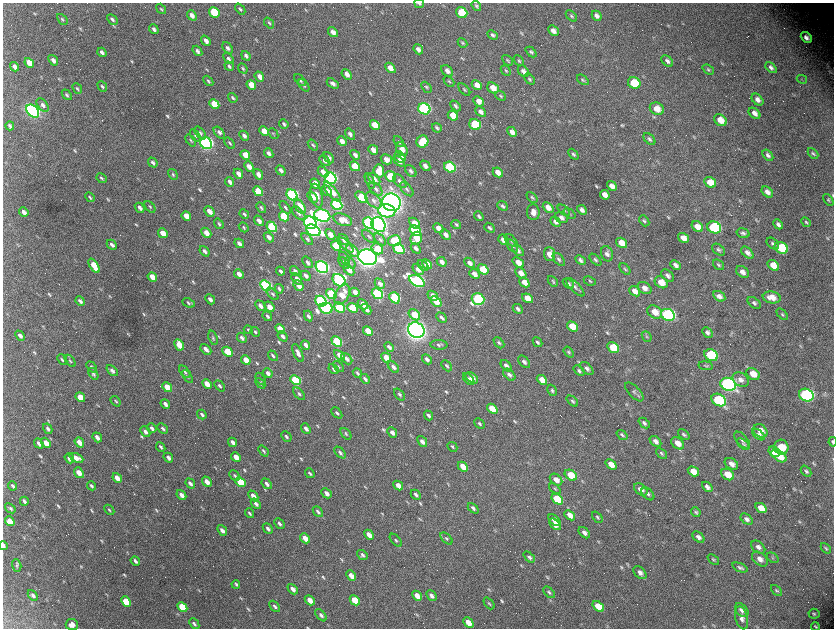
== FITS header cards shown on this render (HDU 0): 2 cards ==
NAXIS1  =                 1663 / length of data axis 1
NAXIS2  =                 1252 / length of data axis 2

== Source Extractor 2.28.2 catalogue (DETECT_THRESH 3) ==
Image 1663 x 1252 px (HDU 0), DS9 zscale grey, zoomed out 1/2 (1 PNG px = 2 x 2 image px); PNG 836 x 630 px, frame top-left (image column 2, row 1251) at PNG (3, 3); each listed source drawn as its Kron ellipse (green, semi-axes under 4 px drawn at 4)
Background 2950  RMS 53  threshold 160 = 3 sigma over >= 5 px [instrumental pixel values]
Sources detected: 794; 93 cannot appear on this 1/2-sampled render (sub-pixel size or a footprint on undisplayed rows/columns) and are neither listed nor drawn; of the other 701, the 500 brightest by FLUX_AUTO listed and drawn (201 fainter detections omitted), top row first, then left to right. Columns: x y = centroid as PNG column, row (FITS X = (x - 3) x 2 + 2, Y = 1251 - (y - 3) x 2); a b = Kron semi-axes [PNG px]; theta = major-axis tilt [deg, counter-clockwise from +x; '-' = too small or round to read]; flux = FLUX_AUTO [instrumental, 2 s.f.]
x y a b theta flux
419 3 5 3 - 2.1e+04
476 6 5 3 - 2.0e+04
161 9 6 3 -51 1.5e+04
240 9 6 3 -50 2.3e+04
214 12 6 5 - 5.1e+05
462 13 6 5 - 4.0e+05
192 15 6 4 -52 6.9e+04
571 16 7 4 -45 1.9e+04
597 16 5 4 - 4.7e+04
62 19 6 4 -47 2.0e+04
112 19 6 3 -45 2.8e+04
269 23 6 4 -49 1.7e+04
154 29 5 3 - 3.3e+04
553 31 6 4 -45 6.1e+04
333 32 5 4 - 6.6e+04
493 35 6 3 -44 2.3e+04
806 37 6 4 -42 6.1e+04
206 41 5 3 - 6.1e+04
462 43 5 3 - 1.6e+04
227 48 6 4 -51 3.7e+04
418 49 5 4 - 5.0e+04
197 51 6 3 -52 3.8e+04
102 52 5 3 - 3.4e+04
531 52 6 4 -43 2.4e+04
246 56 5 4 - 3.9e+04
228 59 6 4 -53 3.3e+04
53 60 6 4 -53 4.9e+04
508 60 6 4 -45 1.8e+04
519 61 6 4 -47 1.7e+04
667 61 7 4 -45 3.8e+04
29 63 5 4 - 1.6e+05
229 66 5 3 - 2.4e+04
15 67 5 3 - 5.9e+04
771 67 6 4 -45 3.8e+04
390 68 6 4 -46 9.7e+04
243 69 5 3 - 1.7e+04
708 70 6 4 -40 1.9e+04
447 71 7 5 -45 5.9e+04
506 71 6 3 -49 1.6e+04
523 71 6 4 -49 5.2e+04
347 74 6 4 -48 7.3e+04
259 77 5 4 - 7.3e+04
529 79 6 4 -47 2.0e+04
802 79 5 4 - 1.6e+04
300 80 7 4 -48 2.7e+04
583 80 7 4 -37 1.9e+04
208 81 6 3 -47 1.6e+04
449 81 6 3 -43 1.5e+04
333 83 6 4 -34 4.2e+04
634 83 6 5 - 4.3e+05
251 85 5 4 - 1.7e+05
304 85 7 4 -52 2.3e+04
477 85 6 4 -42 8.6e+04
102 86 6 3 -51 2.3e+04
426 87 6 3 -48 1.8e+04
493 88 6 4 -38 1.3e+05
77 89 6 3 -51 1.7e+04
464 90 7 3 -47 1.7e+04
67 95 6 3 -49 2.2e+04
500 96 6 3 -39 1.6e+04
233 98 5 3 - 2.2e+04
757 100 7 4 -46 5.9e+04
479 101 6 4 -43 8.2e+04
214 104 5 4 - 3.3e+05
43 105 8 5 -51 4.9e+04
455 106 6 3 -45 2.6e+04
424 109 6 5 - 2.8e+06
657 109 7 6 - 1.2e+05
33 111 7 5 -47 3.7e+06
481 112 6 4 -42 4.9e+04
754 113 7 4 -41 7.0e+04
453 116 5 4 - 2.0e+05
720 120 7 5 -41 1.5e+05
284 124 5 3 - 2.3e+04
475 124 6 5 - 7.1e+05
375 125 5 4 - 2.5e+05
10 126 4 3 - 2.3e+04
437 128 5 3 - 2.1e+04
264 131 5 4 - 1.6e+05
219 132 7 4 -51 3.4e+04
512 132 5 4 - 6.7e+04
200 133 7 4 -51 2.7e+04
273 134 6 3 -47 1.6e+04
350 134 6 4 -55 4.1e+04
195 136 7 4 -55 2.0e+04
244 136 5 3 - 3.9e+04
649 139 7 4 -47 2.7e+04
191 140 7 3 -52 1.9e+04
342 141 5 3 - 7.9e+04
399 142 6 3 -51 1.6e+04
422 142 6 5 - 3.4e+05
206 143 6 5 - 4.3e+06
230 143 6 3 -53 2.0e+04
313 145 6 3 -51 2.0e+04
402 149 7 5 -64 1.1e+05
373 150 5 3 - 9.1e+04
269 153 5 3 - 4.6e+04
813 153 6 3 -47 2.2e+04
573 154 6 3 -47 2.0e+04
245 155 5 4 - 2.1e+05
355 155 5 3 - 4.5e+04
768 155 6 4 -52 3.7e+04
400 157 6 5 - 1.6e+05
329 158 6 4 -48 4.4e+04
386 159 6 4 -30 9.4e+04
325 161 6 4 -46 4.4e+04
399 161 6 3 -44 5.3e+04
153 162 5 3 - 2.8e+04
355 166 5 4 - 2.5e+05
425 166 6 4 -46 5.5e+04
249 167 5 4 - 9.5e+04
450 167 6 5 - 1.1e+06
281 170 6 3 -50 4.6e+04
379 171 6 5 - 2.2e+05
411 171 7 4 -49 3.3e+04
323 172 6 4 -46 7.2e+04
498 172 5 4 - 1.0e+05
173 174 6 3 -58 1.8e+04
238 174 5 3 - 7.2e+04
258 174 6 4 -52 6.6e+04
390 176 6 5 - 3.2e+05
101 178 5 3 - 1.8e+04
331 178 6 5 - 3.5e+06
374 179 7 4 -44 6.4e+04
370 181 8 3 -68 3.1e+04
400 181 8 5 -46 4.6e+04
230 182 5 3 - 4.4e+04
710 182 6 5 - 1.8e+05
315 184 5 4 - 1.6e+05
612 186 5 4 - 7.7e+04
376 189 8 5 -48 3.5e+04
407 189 8 5 -47 3.1e+04
258 191 5 4 - 4.2e+05
327 191 6 4 -50 7.1e+04
332 192 12 4 -51 1.2e+05
767 192 6 4 -41 6.4e+04
292 195 6 5 - 2.7e+06
605 195 5 4 - 7.4e+04
316 196 12 6 -79 1.2e+05
90 197 5 3 - 2.0e+04
313 197 6 4 -50 7.6e+04
362 197 7 4 -42 5.4e+05
532 197 6 4 -45 2.0e+04
374 200 10 6 -46 5.4e+04
828 200 7 4 -55 1.7e+04
391 202 9 8 - 1.2e+07
337 205 6 5 - 2.1e+06
502 206 5 3 - 2.5e+04
150 207 6 3 -49 1.7e+04
300 207 8 4 -58 1.6e+05
548 207 6 4 -41 9.3e+04
140 208 5 3 - 4.6e+04
261 208 6 3 -50 2.1e+04
285 208 7 4 -53 2.6e+04
564 210 7 4 -41 1.9e+04
582 210 5 3 - 4.7e+04
209 211 6 3 -49 9.5e+04
387 211 8 6 -11 5.3e+05
24 212 5 3 - 7.4e+04
533 212 8 6 -83 7.1e+04
299 213 8 4 -47 3.4e+04
244 214 5 3 - 1.9e+04
570 214 7 4 -38 1.6e+04
322 215 8 6 -20 4.7e+06
186 216 5 3 - 1.3e+05
284 216 5 4 - 5.7e+05
479 216 5 3 - 2.2e+04
561 218 7 5 -30 5.2e+04
343 220 10 5 -21 1.2e+05
259 221 6 3 -49 6.0e+04
644 221 6 4 -49 1.9e+04
555 222 6 3 -43 3.3e+04
806 222 5 3 - 1.7e+04
310 223 7 6 - 4.5e+06
368 223 6 5 - 2.1e+06
414 223 6 4 -44 1.3e+05
219 224 6 3 -53 1.8e+04
456 224 5 3 - 2.1e+04
778 224 5 3 - 3.8e+04
378 225 8 6 -49 6.3e+06
244 227 5 3 - 1.6e+04
272 227 6 4 -48 7.6e+05
697 227 6 4 -34 1.3e+05
714 227 7 5 -22 1.3e+06
438 228 5 4 - 8.5e+04
490 228 6 3 -41 2.6e+04
313 230 7 5 -28 3.8e+06
415 231 6 4 -37 8.4e+05
163 233 5 3 - 1.7e+05
206 233 6 4 -46 9.5e+04
743 233 6 4 -17 2.8e+04
330 234 6 4 -49 8.1e+04
446 235 6 4 -45 5.4e+04
369 236 8 4 -44 2.2e+04
269 237 6 3 -48 5.6e+04
416 238 6 5 - 2.3e+05
683 238 6 4 -35 9.9e+04
307 239 7 4 -48 2.8e+04
344 239 6 4 -51 5.7e+04
380 239 7 4 -46 2.5e+04
504 240 6 4 -41 1.3e+05
511 240 8 4 -44 2.5e+04
394 241 6 5 - 3.7e+05
239 243 5 3 - 4.9e+04
622 243 6 4 -35 1.4e+05
773 244 7 4 -41 2.7e+04
112 245 6 3 -45 4.3e+04
345 245 10 4 -42 4.3e+04
336 246 5 4 - 5.7e+05
512 246 7 4 -50 2.8e+04
416 248 6 3 -48 4.1e+04
781 248 7 5 -29 5.2e+05
377 249 6 5 - 2.5e+05
399 249 6 4 -39 1.2e+06
518 250 7 4 -45 4.0e+04
718 250 7 5 -42 3.0e+04
204 251 6 3 -50 3.5e+04
353 251 7 4 -46 1.0e+05
747 253 7 4 -44 5.9e+04
550 254 7 5 -85 1.5e+05
607 254 8 6 -72 4.9e+04
367 257 9 7 -19 9.9e+06
344 258 7 4 -55 2.6e+04
559 259 8 4 -49 2.7e+04
580 260 5 3 - 3.1e+04
595 260 7 4 -44 2.8e+04
307 262 6 3 -53 3.4e+04
442 262 5 3 - 5.5e+04
518 262 6 4 -39 1.2e+05
344 263 7 4 -48 4.4e+04
350 263 6 3 -48 1.6e+04
470 263 6 4 -45 5.2e+04
427 264 5 4 - 1.3e+05
423 265 6 4 -49 2.0e+04
675 265 6 4 -43 4.6e+04
718 265 6 4 -39 2.1e+04
773 265 6 5 - 1.6e+05
94 266 8 3 -57 2.6e+05
322 267 6 5 - 4.7e+06
418 269 6 4 -44 7.3e+04
483 269 6 4 -37 3.1e+05
625 269 6 4 -50 1.7e+04
349 270 6 4 -46 8.3e+04
281 271 4 2 - 2.7e+04
295 271 6 3 -47 3.4e+04
742 272 7 5 -40 6.5e+04
521 273 6 4 -44 9.8e+04
239 274 5 3 - 8.0e+04
474 274 6 4 -41 7.0e+04
306 276 5 3 - 4.6e+04
668 276 7 5 -41 3.9e+04
152 277 5 3 - 1.6e+05
297 279 6 4 -49 6.2e+04
339 280 7 5 -39 2.4e+06
417 281 8 5 -31 3.2e+06
553 281 6 3 -49 1.7e+04
590 281 6 3 -24 1.8e+04
524 282 5 4 - 1.1e+05
661 282 7 5 -34 1.8e+05
380 284 6 3 -46 4.9e+04
568 284 6 4 -37 2.6e+04
265 285 6 4 -44 2.4e+06
299 286 5 3 - 1.0e+05
575 287 12 5 -45 4.2e+04
645 288 7 5 -34 7.4e+04
279 289 5 3 - 2.5e+04
635 291 6 4 -38 8.4e+04
355 292 5 3 - 7.3e+04
272 294 7 3 -47 2.3e+04
331 294 6 4 -41 8.0e+05
342 294 11 7 62 2.1e+05
377 294 6 4 -41 1.9e+06
433 296 6 4 -41 7.7e+04
719 296 6 4 -32 5.0e+04
772 297 9 6 -9 1.1e+05
395 298 6 5 - 1.0e+06
527 298 6 4 -36 1.6e+05
210 299 5 3 - 4.9e+04
478 299 6 5 - 1.6e+06
80 301 5 3 - 4.0e+04
321 301 6 5 - 2.6e+06
436 301 6 4 -42 1.9e+05
188 303 6 4 -25 2.3e+04
754 303 7 5 -38 3.0e+04
363 304 6 3 -45 8.2e+04
260 306 6 3 -50 4.9e+04
269 307 5 4 - 9.2e+04
339 307 6 4 -41 9.7e+05
326 308 7 5 -12 2.0e+06
353 308 6 4 -42 6.1e+05
366 309 6 3 -48 6.8e+04
518 309 5 3 - 3.1e+04
655 312 8 6 -33 1.5e+05
782 314 7 4 -47 2.0e+04
414 315 6 4 -43 2.2e+05
668 315 7 5 -25 2.5e+06
267 316 5 3 - 2.0e+04
308 316 5 4 - 3.9e+04
442 318 6 3 -47 3.0e+04
572 326 6 4 -35 1.9e+05
280 329 5 3 - 1.9e+05
248 330 4 2 - 1.5e+04
416 330 8 7 - 9.4e+06
368 331 5 4 - 1.8e+05
255 332 5 3 - 1.8e+04
707 332 6 4 -45 3.7e+04
20 336 5 3 - 4.5e+04
283 336 6 3 -50 3.7e+04
647 336 5 4 - 1.6e+04
213 338 7 3 -71 1.6e+04
242 338 6 4 -46 4.4e+04
337 341 6 4 -42 8.7e+05
538 342 5 3 - 2.4e+04
499 343 6 3 -47 2.0e+04
179 345 6 4 -61 2.4e+05
306 345 5 3 - 6.7e+04
439 345 8 5 -1 2.8e+04
389 347 5 3 - 3.6e+04
613 348 6 5 - 3.9e+05
206 349 6 3 -45 6.8e+04
227 352 5 4 - 3.8e+05
569 352 6 4 -52 1.7e+04
298 353 10 4 -65 5.8e+04
339 355 6 4 -44 6.8e+04
711 355 7 5 -28 1.1e+06
273 356 6 3 -50 2.2e+04
386 358 5 4 - 1.7e+05
347 359 6 4 -46 4.4e+04
427 359 6 3 -45 3.9e+04
62 360 6 3 -47 2.0e+04
246 360 5 3 - 1.5e+05
70 361 7 3 -53 1.6e+04
524 362 7 4 -45 3.8e+04
446 366 6 3 -46 1.9e+04
506 366 6 4 -48 4.6e+04
706 366 7 4 -7 1.8e+04
92 367 6 3 -50 2.1e+04
338 367 6 3 -47 1.6e+04
393 367 7 4 -47 4.1e+04
587 368 8 4 -45 4.3e+04
334 369 6 3 -49 2.7e+04
112 371 6 3 -43 4.5e+04
579 371 6 4 -41 2.5e+04
185 372 7 3 -50 2.1e+04
268 373 5 3 - 5.1e+04
357 373 5 3 - 1.7e+04
93 374 6 4 -57 2.5e+04
753 374 7 5 -36 1.5e+05
509 375 7 4 -45 3.6e+04
188 377 7 3 -54 1.8e+04
472 378 7 4 -37 8.9e+04
261 379 7 3 -55 1.6e+04
365 379 6 3 -46 3.0e+04
469 379 7 3 -47 2.4e+04
295 380 6 4 -43 1.0e+06
542 380 6 4 -41 1.6e+05
741 380 9 6 -36 6.5e+04
260 383 6 3 -49 2.0e+04
207 384 5 3 - 1.4e+05
728 384 8 6 -23 5.2e+06
220 386 6 3 -49 2.4e+04
167 387 5 3 - 2.7e+05
552 390 6 4 -59 2.1e+04
634 392 12 5 -45 3.7e+04
299 394 7 4 -49 2.3e+04
399 394 7 3 -50 2.0e+04
806 395 7 6 - 2.4e+06
80 397 5 3 - 2.0e+05
719 400 8 5 -32 1.3e+06
116 401 6 3 -51 1.7e+04
572 401 7 4 -43 2.3e+04
165 404 5 3 - 4.7e+04
492 409 6 4 -40 2.1e+05
337 413 6 3 -47 2.1e+04
202 415 5 3 - 2.7e+04
428 415 5 3 - 2.6e+04
644 423 6 4 -42 2.8e+04
479 424 6 3 -44 2.0e+04
152 428 5 3 - 3.3e+04
163 428 6 3 -43 2.5e+04
48 429 5 3 - 3.2e+04
306 429 6 3 -50 4.0e+04
760 431 7 6 - 1.4e+05
145 432 6 3 -49 4.1e+04
392 433 6 3 -49 5.3e+04
346 434 6 3 -49 1.7e+04
684 434 7 4 -39 2.2e+04
758 434 7 4 -40 2.9e+04
622 435 6 3 -38 2.0e+04
286 436 6 3 -47 2.4e+04
97 437 5 3 - 6.3e+04
742 440 10 5 -49 3.8e+04
422 441 6 3 -51 5.8e+04
655 441 6 4 -41 5.5e+04
79 442 5 3 - 1.2e+05
233 442 5 3 - 5.9e+04
833 442 4 3 - 3.1e+04
46 443 5 4 - 1.2e+05
678 443 7 5 -39 9.4e+04
39 444 5 3 - 5.4e+04
743 444 7 3 -39 1.6e+04
161 447 5 3 - 2.4e+04
452 447 5 2 - 1.5e+04
781 447 7 7 - 3.1e+05
263 451 6 3 -51 1.6e+04
774 452 6 4 -37 3.1e+05
340 453 7 4 -46 3.5e+04
661 453 6 4 -41 2.1e+04
779 456 8 5 -35 2.6e+05
236 457 5 3 - 1.3e+05
69 458 5 3 - 5.0e+04
76 458 7 4 -25 9.1e+04
168 458 5 3 - 5.1e+04
611 464 6 4 -40 1.3e+05
731 464 7 5 -34 6.5e+04
463 467 6 4 -43 1.5e+05
693 471 6 4 -31 1.3e+05
806 471 6 4 -48 2.6e+04
79 473 6 4 -51 1.4e+05
310 473 5 3 - 2.1e+04
728 474 7 5 -34 1.9e+05
571 475 6 5 - 2.5e+05
235 476 6 3 -46 1.8e+04
117 478 5 3 - 1.1e+05
556 480 7 5 -40 8.4e+04
207 482 5 3 - 1.1e+05
241 482 5 4 - 4.2e+05
190 483 5 3 - 3.9e+04
267 484 6 3 -49 4.1e+04
13 486 5 3 - 2.2e+04
91 486 4 2 - 2.4e+04
398 486 5 3 - 8.9e+04
707 487 6 4 -43 4.2e+04
555 489 7 3 -40 1.5e+04
641 489 7 5 -38 8.2e+04
326 493 6 3 -46 5.9e+04
648 494 8 5 -45 3.5e+04
181 495 5 3 - 9.2e+04
416 495 6 3 -45 3.3e+04
253 496 6 3 -47 8.1e+04
557 499 6 4 -37 5.7e+05
24 501 4 2 - 3.5e+04
256 504 6 3 -48 4.3e+04
10 508 6 3 -39 2.2e+04
473 508 6 3 -44 3.3e+04
761 508 6 4 -34 1.4e+05
109 510 6 3 -47 1.6e+04
318 512 6 3 -49 2.5e+04
696 512 5 3 - 2.0e+04
249 513 5 3 - 2.2e+04
570 515 6 4 -42 9.4e+04
597 517 6 3 -49 1.9e+04
747 519 7 4 -40 4.5e+04
554 520 7 4 -43 1.0e+05
10 521 5 3 - 1.9e+05
279 523 6 3 -46 3.0e+04
555 524 7 4 -45 8.1e+04
268 528 6 3 -48 3.5e+04
222 530 6 3 -49 5.6e+04
584 533 7 4 -42 4.8e+04
369 535 5 3 - 9.4e+04
698 537 7 4 -42 4.9e+04
305 538 5 3 - 1.1e+05
446 538 7 3 -44 2.1e+04
396 540 8 4 -48 2.3e+04
3 545 4 3 - 3.1e+04
758 547 8 5 -41 5.1e+04
826 548 6 4 -48 1.9e+04
362 555 6 4 -41 3.2e+04
529 557 7 4 -41 2.9e+04
773 558 6 4 -36 2.0e+04
713 559 6 4 -40 1.9e+04
760 559 9 6 -41 7.6e+04
135 561 5 3 - 2.8e+04
17 565 6 4 -72 2.2e+04
740 568 8 4 -22 3.0e+04
640 573 8 5 -45 5.8e+04
351 576 6 3 -47 9.0e+04
236 584 4 3 - 2.8e+04
293 589 6 3 -45 6.7e+04
776 590 6 4 -44 1.9e+04
549 592 7 4 -45 2.4e+04
33 595 6 4 -48 4.0e+04
417 596 6 4 -46 1.1e+05
431 596 6 4 -50 5.0e+04
310 600 5 3 - 1.1e+05
355 600 6 4 -45 2.9e+05
126 601 5 4 - 4.2e+05
489 603 7 3 -48 1.8e+04
275 606 6 3 -47 3.4e+04
598 606 6 4 -38 2.5e+05
182 607 6 4 -46 4.9e+05
742 610 8 5 -48 4.5e+04
814 614 5 5 - 2.0e+04
321 615 7 4 -50 3.5e+04
742 618 12 6 -75 6.4e+04
468 622 6 4 -44 1.4e+05
72 624 6 5 - 8.3e+04
194 624 6 3 -49 2.7e+04
815 626 4 3 - 1.6e+04
At the frame edge (FLAGS 8, measured only in part): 4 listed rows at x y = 419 3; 833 442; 3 545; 815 626
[201 fainter detections neither listed nor drawn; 93 sub-pixel or undisplayed-footprint detections neither listed nor drawn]